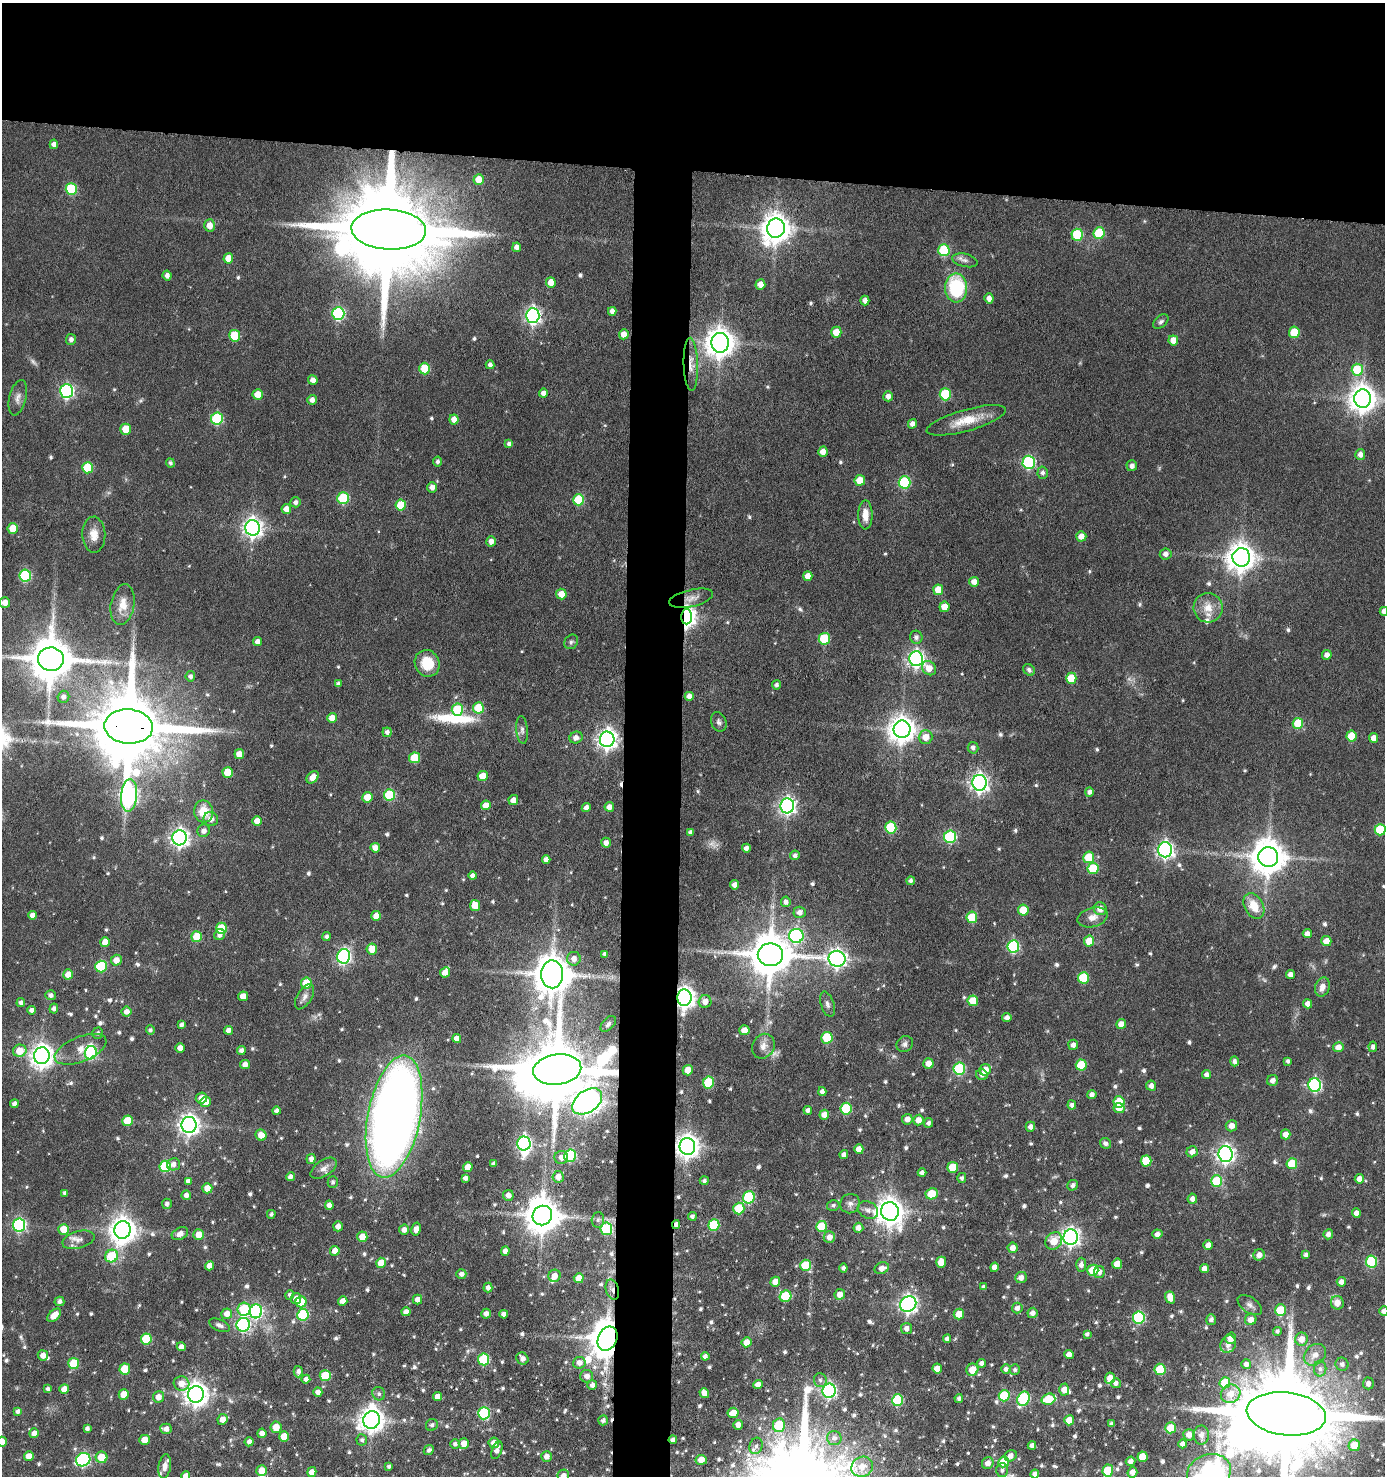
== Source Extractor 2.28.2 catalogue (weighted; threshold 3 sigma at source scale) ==
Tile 2 of 3 x 3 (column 2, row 1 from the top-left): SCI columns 1575-2957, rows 2948-4421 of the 4443 x 4422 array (HDU 1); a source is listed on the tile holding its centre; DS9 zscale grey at full resolution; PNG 1387 x 1478 px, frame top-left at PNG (2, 3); each listed source drawn as its Kron ellipse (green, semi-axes under 4 px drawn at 4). Shown black and unused: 15% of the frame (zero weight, under 3 of 6 exposures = <1% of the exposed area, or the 3 px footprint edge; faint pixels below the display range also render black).
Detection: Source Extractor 2.28.2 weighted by HDU 2 'WHT'; one run over the whole footprint, this tile lists its part. Background 0.0936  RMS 0.0042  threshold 0.0171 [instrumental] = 3 sigma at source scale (4.09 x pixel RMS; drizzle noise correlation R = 1.36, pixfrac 0.8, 0.05/0.05 arcsec/px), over >= 5 px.
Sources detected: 759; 5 too faint to see at this stretch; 7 inside a brighter object's white glare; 2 cosmic-ray / hot-pixel residue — neither listed nor drawn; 6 inside a brighter listed object's ellipse — not listed separately; of the other 739, all 500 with FLUX_AUTO >= 0.992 (the completeness limit of this list) listed and drawn (239 fainter detections not listed), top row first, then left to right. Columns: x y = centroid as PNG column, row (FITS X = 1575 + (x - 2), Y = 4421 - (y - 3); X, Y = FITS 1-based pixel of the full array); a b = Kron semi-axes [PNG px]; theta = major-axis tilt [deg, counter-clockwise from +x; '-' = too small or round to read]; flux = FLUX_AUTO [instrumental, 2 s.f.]
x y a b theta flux
54 144 5 4 - 2.2
479 180 5 5 - 6.4
71 189 6 5 - 24
209 225 6 5 - 4.2
776 228 9 9 - 590
389 229 37 20 -3 11000
1099 233 6 5 - 19
1077 235 6 5 - 23
517 247 5 4 - 2
944 250 6 5 - 24
228 258 5 5 - 4.9
965 260 13 6 -13 1.7
167 276 5 4 - 1.9
551 282 5 4 - 5.2
760 284 5 5 - 4.1
956 288 14 11 -89 30
989 298 5 4 - 2.3
865 300 5 4 - 1.9
612 311 4 4 - 1.9
338 314 6 6 - 51
533 316 7 6 - 130
1161 322 9 5 41 1.1
836 332 5 5 - 5.8
1294 332 6 5 - 12
624 334 5 5 - 3.5
235 336 5 5 - 16
71 339 5 5 - 1.6
1173 340 5 5 - 4.4
720 343 10 8 85 560
691 364 26 7 -88 4.7
490 365 4 4 - 1.6
425 369 6 5 - 14
1357 370 6 5 - 16
313 380 5 4 - 2.5
67 391 7 6 - 80
544 393 4 4 - 2.1
258 394 5 5 - 5.9
945 394 6 5 - 22
888 396 5 5 - 2.2
18 398 18 8 76 2.5
1363 399 9 8 - 490
312 400 5 4 - 2
217 419 6 6 - 33
454 419 5 4 - 3.4
966 420 41 10 16 10
912 424 5 4 - 2.2
126 429 5 5 - 8.8
509 444 4 4 - 1.6
823 452 5 4 - 3.3
1360 454 5 5 - 2.2
438 462 5 4 - 1.1
1029 462 6 6 - 51
170 463 4 4 - 1
1132 466 5 5 - 1.8
88 468 5 5 - 17
1043 473 6 5 - 1.4
860 480 5 5 - 5.5
905 482 6 6 - 33
432 487 5 5 - 2.2
343 498 6 5 - 25
579 500 6 5 - 19
296 502 5 5 - 1.5
401 505 5 5 - 11
286 509 5 5 - 3.8
865 515 14 7 -89 4.6
13 528 5 5 - 7
252 528 8 7 - 210
94 535 18 11 -88 4.9
1081 536 5 5 - 3
491 541 5 4 - 2.2
1166 554 6 5 - 1.9
1241 557 9 9 - 530
25 575 6 6 - 34
808 576 5 4 - 3.4
974 582 5 5 - 2.8
938 590 5 5 - 6.5
561 594 5 5 - 4.8
691 598 22 8 13 3.4
5 602 5 5 - 3.2
123 605 20 11 80 5.6
944 607 5 5 - 4.7
1208 608 15 14 - 5.8
1384 611 4 4 - 2.1
686 617 7 5 88 230
916 637 6 6 - 1.5
824 639 6 5 - 20
257 642 4 4 - 2.3
571 642 8 6 50 1
1327 655 5 4 - 2.4
51 659 13 12 - 1700
916 659 7 7 - 140
427 663 13 12 - 11
929 668 8 6 -46 4.9
1029 670 6 5 - 1.1
190 676 5 5 - 1.2
1071 678 5 5 - 9.4
338 684 4 3 - 1.1
776 685 4 4 - 1.2
689 696 4 4 - 2.3
63 697 6 6 - 1.7
478 708 5 5 - 13
457 710 6 5 - 23
332 718 5 5 - 4.4
719 722 10 7 -67 1.4
1298 723 5 5 - 16
129 726 24 17 -4 5700
902 729 9 8 - 490
522 730 13 6 -84 1.6
387 732 5 4 - 1.6
1351 736 5 5 - 9.8
925 737 7 7 - 5
576 738 7 5 25 2.1
1373 738 5 4 - 2.8
607 739 8 7 - 230
973 748 6 5 - 1.7
239 754 5 5 - 4.2
414 758 5 5 - 13
228 772 5 5 - 8.8
483 776 5 5 - 6.5
313 777 7 5 47 3.6
980 783 8 7 - 170
1089 792 4 4 - 1.5
129 795 16 8 85 150
390 795 6 5 - 25
367 797 5 5 - 6.7
513 800 5 4 - 3
486 805 5 5 - 4.4
787 806 7 7 - 130
609 807 5 4 - 2.6
586 808 4 4 - 2.3
204 811 11 9 -80 9.2
211 819 7 7 - 2.5
257 821 5 5 - 4.1
891 827 6 5 - 24
1380 830 5 5 - 17
204 831 6 6 - 2.1
690 832 4 4 - 1.1
950 837 6 6 - 40
180 838 7 7 - 180
606 843 5 4 - 2.1
375 848 5 4 - 3.5
746 848 4 4 - 1.7
1165 850 7 7 - 140
795 855 5 4 - 1.4
1089 857 6 5 - 13
1268 857 10 10 - 920
546 859 4 4 - 2.2
1093 869 5 5 - 17
472 876 4 4 - 1.6
911 881 4 4 - 1.2
735 885 4 4 - 2.3
786 902 5 4 - 1.7
475 905 5 5 - 7.1
1254 906 14 9 -61 7.6
1100 909 6 6 - 3.8
1023 910 5 5 - 10
800 912 6 5 - 2.2
32 915 4 4 - 2.6
376 916 5 5 - 5.6
972 917 5 5 - 14
1092 917 15 9 16 3.5
221 928 5 5 - 12
1307 934 4 4 - 2.4
220 935 6 5 - 1.9
327 936 4 4 - 1.1
796 936 7 7 - 68
197 937 5 5 - 12
1089 941 5 5 - 7.1
1326 941 5 5 - 3.9
105 942 5 5 - 5.4
1013 946 6 6 - 44
372 949 5 5 - 5.8
605 954 4 4 - 1.4
770 955 12 11 - 1500
344 956 7 6 - 72
574 959 7 6 - 2.7
837 959 8 8 - 160
116 960 5 5 - 3.3
101 966 6 5 - 25
445 972 5 4 - 3.2
68 974 5 5 - 5.5
552 974 14 11 -89 1200
1291 975 4 4 - 2.7
1083 978 6 5 - 18
306 983 5 5 - 12
1322 987 10 7 69 2.9
51 995 5 5 - 1.4
243 996 5 4 - 3.8
305 997 14 7 58 2.1
684 998 8 7 - 280
973 1001 5 5 - 8.4
705 1002 6 6 - 2.7
21 1003 4 4 - 1.6
827 1004 13 6 -72 1.7
1308 1004 4 4 - 2.5
54 1009 5 4 - 1.4
32 1010 4 4 - 1.7
126 1012 5 5 - 2.5
1007 1018 4 4 - 2
608 1024 9 5 46 1.4
1121 1024 5 5 - 3.3
181 1025 4 3 - 1.3
150 1030 4 4 - 1
229 1030 4 4 - 2
744 1030 5 5 - 3.8
98 1033 6 5 - 1.1
827 1038 6 5 - 20
457 1039 4 4 - 3.4
905 1044 8 7 - 1.5
1073 1045 5 5 - 1.7
763 1046 13 11 60 3
1338 1047 5 5 - 3.3
1373 1047 5 4 - 1.2
180 1048 4 4 - 2.9
80 1049 27 12 22 6.6
241 1050 4 4 - 1.8
20 1051 7 6 - 7.6
91 1053 7 6 - 35
42 1056 8 8 - 320
1234 1061 5 4 - 1.7
1288 1061 4 3 - 1
928 1063 5 5 - 3.8
245 1065 5 4 - 2.3
1081 1065 5 5 - 16
959 1069 6 6 - 34
557 1070 24 15 8 3900
688 1070 5 5 - 5.8
985 1070 6 5 - 5.1
1207 1074 4 4 - 1.6
982 1075 6 5 - 1.6
1273 1080 5 5 - 2.1
708 1083 6 5 - 19
1315 1085 7 6 - 65
1151 1086 5 5 - 2.1
822 1092 4 4 - 1.6
1092 1095 4 4 - 1.8
201 1098 6 5 - 3.6
587 1101 17 11 36 350
205 1102 5 5 - 4.8
1119 1102 6 5 - 13
14 1104 4 4 - 1.7
1072 1105 4 4 - 1.5
1119 1108 5 5 - 3.8
846 1109 6 5 - 25
808 1110 4 4 - 1.6
277 1111 4 4 - 1.7
824 1115 5 5 - 3.7
394 1116 62 26 79 490
907 1119 5 5 - 2.6
918 1120 5 5 - 3.4
127 1121 5 5 - 10
928 1123 5 4 - 1.1
189 1125 8 7 - 230
1231 1126 6 5 - 3
1030 1127 5 4 - 1.7
1286 1134 5 5 - 3.2
261 1135 6 5 - 4.7
1106 1143 6 5 - 1.6
524 1144 7 6 - 93
687 1146 8 8 - 350
859 1149 5 4 - 4
1192 1152 5 5 - 2.5
844 1154 4 4 - 1.6
1226 1154 8 7 - 170
570 1156 6 6 - 34
561 1157 7 6 - 2.9
311 1159 5 4 - 1.9
1146 1161 5 5 - 12
173 1164 6 6 - 2.1
494 1164 3 3 - 1.1
1292 1164 5 5 - 14
165 1166 6 5 - 26
468 1167 5 4 - 3.8
953 1167 5 5 - 11
324 1168 15 8 34 2.6
922 1173 4 4 - 1.7
290 1177 4 4 - 1.7
558 1177 6 5 - 3.5
465 1178 4 4 - 1.6
962 1178 5 4 - 1.1
1359 1179 5 4 - 3
188 1181 4 4 - 1.7
704 1181 4 4 - 1.1
1217 1181 6 5 - 20
333 1182 5 5 - 1.1
1072 1185 5 5 - 1.4
207 1188 5 5 - 4.4
65 1193 4 4 - 1.2
932 1194 6 5 - 11
186 1195 5 4 - 1.9
508 1195 5 5 - 2.4
749 1197 6 5 - 31
1192 1199 5 4 - 1.9
167 1204 5 5 - 1.3
850 1204 10 9 - 2.1
329 1205 4 4 - 2.3
833 1205 6 5 - 0.99
739 1208 6 5 - 14
868 1210 11 8 -29 2.2
890 1211 9 9 - 520
1356 1213 4 4 - 2.5
271 1214 4 4 - 1
542 1216 10 9 - 940
692 1216 4 4 - 1.4
598 1220 7 6 - 1.2
19 1225 6 6 - 64
676 1225 4 3 - 1.8
714 1225 6 5 - 28
338 1226 5 5 - 2.6
821 1226 5 5 - 14
858 1228 5 5 - 2.7
63 1229 5 5 - 6.7
416 1229 6 4 78 2.7
606 1229 6 6 - 30
123 1230 9 8 - 450
404 1230 5 5 - 2.4
180 1234 9 6 28 2.4
1157 1234 5 4 - 2.3
1328 1234 5 4 - 1.9
199 1235 5 5 - 5.7
362 1237 5 5 - 6.4
829 1237 5 5 - 2.9
1071 1237 8 7 - 180
78 1240 16 8 15 3
1054 1241 9 7 54 6.9
1208 1245 5 4 - 3.4
1013 1248 5 5 - 3.1
335 1251 5 5 - 3.8
505 1251 4 4 - 2.2
1259 1255 6 5 - 2.8
1306 1255 4 4 - 1.4
112 1256 7 6 - 16
941 1262 5 5 - 5
1371 1262 6 5 - 30
381 1263 5 5 - 6
1117 1264 5 5 - 4.3
805 1265 5 5 - 14
1081 1265 7 5 90 1.7
209 1266 5 4 - 3.4
994 1267 5 4 - 2.3
843 1268 4 4 - 1.4
882 1268 7 5 22 3.1
1205 1268 4 4 - 2.7
1093 1270 5 5 - 9.6
1099 1272 6 5 - 1.8
461 1274 5 5 - 1.7
554 1276 6 6 - 3.2
1021 1277 6 5 - 2.6
579 1278 5 5 - 5
775 1282 5 4 - 3.9
1341 1282 5 4 - 2.4
984 1287 4 3 - 1.1
488 1288 5 4 - 2
612 1290 10 6 -74 2.7
840 1294 5 5 - 3.1
290 1295 5 4 - 1.1
786 1296 6 5 - 17
1170 1297 6 4 -70 4.6
296 1299 5 5 - 3
417 1300 5 4 - 2.7
59 1301 5 4 - 1.5
343 1301 5 4 - 3
301 1302 5 5 - 11
1337 1303 7 6 - 3.7
908 1304 8 7 - 150
1250 1305 14 7 -34 2.1
1017 1308 5 5 - 1.8
244 1309 6 6 - 22
1280 1310 6 5 - 14
256 1311 7 6 - 65
1384 1311 4 4 - 2.4
406 1312 4 4 - 2.5
1032 1313 5 5 - 2
227 1314 5 5 - 3.3
486 1314 5 5 - 1.9
504 1314 4 4 - 1.9
959 1314 5 5 - 4.6
54 1315 8 5 44 5
303 1315 6 5 - 30
1139 1318 6 6 - 40
1211 1320 5 5 - 1.5
1251 1320 6 5 - 3.4
219 1325 11 5 -23 1.6
243 1325 7 6 - 74
906 1328 5 5 - 2.1
1277 1331 4 4 - 1.1
1087 1334 4 4 - 1
1231 1338 6 5 - 3
146 1339 5 5 - 20
607 1339 12 9 63 1100
947 1339 4 4 - 1.5
1301 1339 6 6 - 3.9
747 1342 5 5 - 4.2
1228 1344 9 7 65 2
181 1347 4 4 - 2.2
1069 1354 4 4 - 2.7
43 1355 5 5 - 3.1
1315 1355 12 9 42 3.3
705 1356 4 4 - 1.5
522 1358 6 5 - 2.2
484 1359 6 5 - 24
74 1363 5 5 - 16
579 1363 6 6 - 2.6
982 1363 4 4 - 1.7
1246 1364 5 5 - 1.7
1342 1364 6 6 - 1.6
937 1368 5 4 - 3.9
125 1369 5 5 - 11
1006 1369 5 5 - 1.5
1160 1369 5 5 - 16
1320 1369 8 6 90 1.5
972 1370 6 6 - 6.3
1015 1370 5 5 - 1.1
298 1372 6 4 87 1.6
325 1376 5 5 - 15
587 1376 6 6 - 2.3
1110 1378 6 5 - 4.6
306 1379 4 4 - 1.8
820 1380 7 6 - 1.2
1116 1383 5 5 - 1.8
1225 1383 5 5 - 13
1368 1383 6 5 - 2.2
182 1384 8 7 - 4.1
592 1385 5 5 - 1.8
758 1385 5 4 - 2.8
48 1389 4 3 - 1.1
64 1389 5 4 - 4.4
1064 1389 6 5 - 3.6
829 1391 7 6 - 94
318 1392 4 4 - 2.5
704 1393 5 5 - 3.4
124 1394 5 5 - 6
196 1394 8 8 - 340
379 1394 7 6 - 1.1
1231 1394 10 9 - 5
1004 1396 5 5 - 19
158 1397 6 5 - 3.5
437 1397 4 4 - 3.6
959 1398 4 4 - 1.1
1023 1399 7 6 - 40
1048 1399 7 5 17 13
898 1400 6 5 - 29
18 1411 4 4 - 1.4
484 1413 6 6 - 38
733 1413 5 5 - 6.1
1286 1414 40 21 -7 11000
223 1419 5 5 - 3.3
372 1420 9 8 - 400
603 1420 5 4 - 1.3
1069 1420 5 5 - 5.3
1112 1423 4 3 - 1
432 1425 6 5 - 1.2
738 1425 5 4 - 2.3
779 1425 7 6 - 15
276 1427 6 5 - 5.7
87 1428 4 4 - 1.2
1171 1428 5 5 - 10
166 1429 6 5 - 2.4
34 1433 5 4 - 2.7
262 1433 4 4 - 2.3
1189 1435 6 5 - 2.6
1201 1435 9 7 -90 1.9
284 1436 5 5 - 8.7
834 1438 7 7 - 1.6
144 1440 5 5 - 4.5
362 1440 5 5 - 1
673 1440 4 4 - 1.7
2 1442 5 5 - 4.2
249 1442 4 4 - 1.6
464 1443 5 5 - 3.7
494 1443 5 5 - 3.8
455 1444 4 4 - 1.2
1183 1444 4 4 - 2.1
1032 1445 4 4 - 2
1354 1445 6 5 - 7.8
756 1446 8 6 72 1.6
429 1450 5 4 - 1.1
497 1450 9 5 68 2
29 1456 5 5 - 4.1
1011 1456 6 5 - 2.4
101 1457 6 6 - 8.1
547 1457 5 5 - 2.4
1143 1457 5 5 - 8
83 1460 7 6 - 58
701 1460 5 5 - 4.5
1130 1461 5 4 - 2
1004 1462 5 5 - 10
988 1463 6 5 - 2.6
165 1466 12 6 82 3
389 1467 4 4 - 1
862 1467 11 9 29 4.5
1002 1470 7 6 - 1.2
1108 1470 6 5 - 15
262 1471 5 5 - 6
312 1472 5 4 - 3.3
1132 1472 5 5 - 2.4
1209 1472 22 17 17 81
1035 1474 4 4 - 1.9
186 1476 4 4 - 2.5
563 1476 6 5 - 2.4
Overlapping masked pixels (flux is a lower limit): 12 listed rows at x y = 389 229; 691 364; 691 598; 686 617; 129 726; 684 998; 557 1070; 687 1146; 676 1225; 612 1290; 607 1339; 673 1440
Isophote crosses this tile's border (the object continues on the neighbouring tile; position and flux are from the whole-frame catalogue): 9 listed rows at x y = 1384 611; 1384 1311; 1286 1414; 2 1442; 165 1466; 1108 1470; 1209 1472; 186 1476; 563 1476